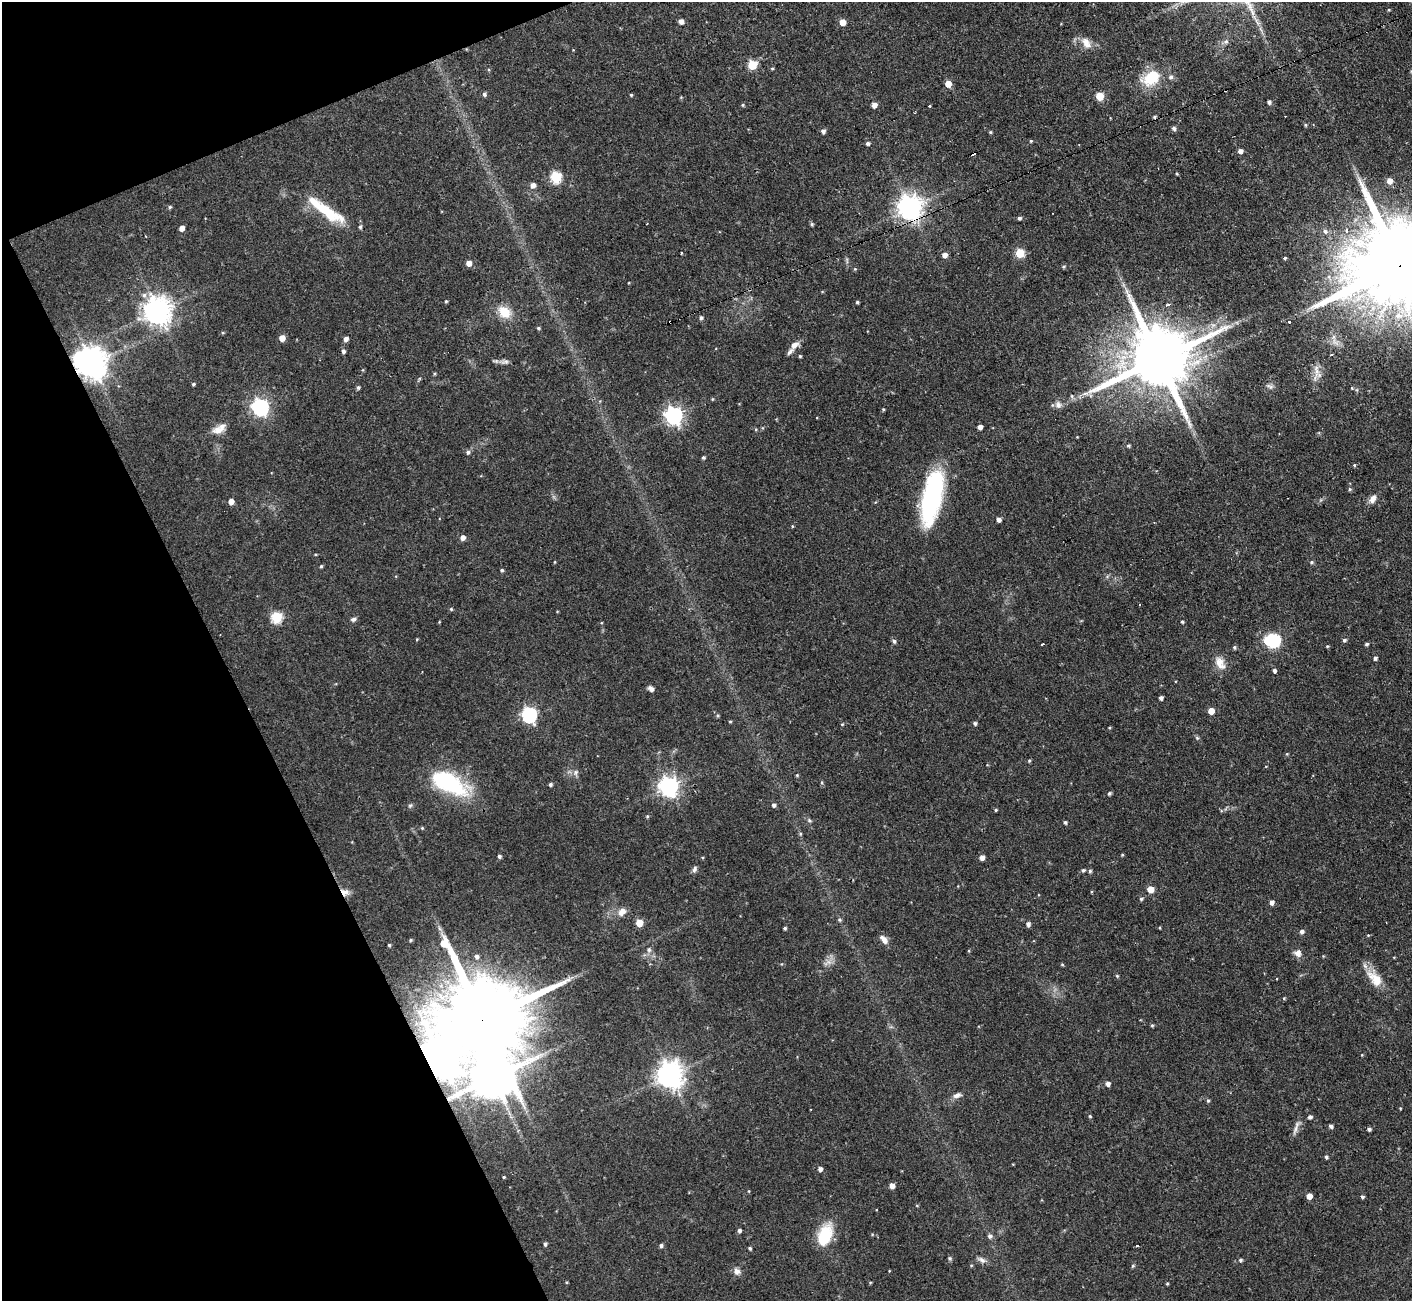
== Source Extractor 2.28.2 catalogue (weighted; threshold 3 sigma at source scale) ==
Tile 5 of 4 x 4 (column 1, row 2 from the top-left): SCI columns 1-1410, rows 2746-4044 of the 5641 x 5624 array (HDU 1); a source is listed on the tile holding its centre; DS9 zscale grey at full resolution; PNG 1414 x 1303 px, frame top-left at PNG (2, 2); no overlay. Shown black and unused: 20% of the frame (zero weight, under 2 of 3 exposures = <1% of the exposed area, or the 3 px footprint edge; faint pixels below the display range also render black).
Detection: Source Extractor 2.28.2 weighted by HDU 2 'WHT'; one run over the whole footprint, this tile lists its part. Background 0.0722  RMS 0.0059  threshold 0.0263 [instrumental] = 3 sigma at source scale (4.5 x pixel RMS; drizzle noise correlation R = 1.50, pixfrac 1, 0.05/0.05 arcsec/px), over >= 5 px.
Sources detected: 202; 1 too faint to see at this stretch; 5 inside a brighter object's white glare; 2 cosmic-ray / hot-pixel residue — not listed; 5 inside a brighter listed object's ellipse — not listed separately; the other 189 listed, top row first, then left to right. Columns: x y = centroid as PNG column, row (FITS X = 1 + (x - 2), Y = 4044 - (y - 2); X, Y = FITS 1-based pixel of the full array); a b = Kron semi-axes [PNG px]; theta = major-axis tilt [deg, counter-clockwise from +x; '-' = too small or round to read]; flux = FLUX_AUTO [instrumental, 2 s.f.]
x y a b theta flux
681 21 5 5 - 2.4
842 22 5 5 - 6.3
1226 42 8 6 36 1.8
1086 43 14 10 -60 5.2
752 65 5 5 - 25
772 68 5 3 - 0.61
1151 78 28 19 30 19
948 84 5 5 - 7.4
484 94 5 4 - 1.3
631 95 3 3 - 0.71
1100 96 5 5 - 16
1269 102 4 4 - 1.5
743 105 4 4 - 0.72
874 105 5 4 - 3.4
929 106 3 3 - 0.94
1154 116 5 4 - 0.94
1305 125 4 4 - 0.68
1174 128 5 4 - 1.7
823 131 5 4 - 2
990 132 4 4 - 0.68
1031 141 4 4 - 0.61
868 143 5 5 - 1.4
1240 151 4 4 - 2.6
1176 174 3 3 - 0.61
556 177 6 6 - 43
1390 181 5 5 - 4.9
533 185 5 5 - 2.9
170 207 5 4 - 0.87
910 207 8 8 - 550
330 215 46 14 -20 19
1019 218 4 4 - 1.2
812 224 5 4 - 0.89
182 228 5 4 - 3.7
1347 230 7 5 -76 2
1325 231 7 7 - 2.1
1020 253 5 5 - 24
944 255 5 5 - 3.1
1285 258 3 3 - 0.84
469 263 5 5 - 4.3
1400 266 35 20 21 17000
1064 267 5 5 - 0.84
855 269 5 4 - 0.58
446 301 4 3 - 0.65
857 302 4 3 - 0.88
1168 305 4 4 - 1.6
157 311 9 8 - 700
504 312 15 11 -43 11
1399 315 14 9 0 7.1
701 318 5 4 - 1.2
1289 321 3 3 - 5
1213 325 7 4 18 1.6
538 328 4 4 - 0.76
223 333 5 3 - 0.56
282 338 5 5 - 5.8
346 339 5 4 - 2.7
794 345 12 7 40 4.1
343 351 5 5 - 1.3
800 356 3 3 - 0.75
1158 359 19 16 25 5800
505 362 11 6 4 2.1
92 363 9 8 - 970
1316 371 25 7 -82 5
434 374 5 3 - 0.65
193 384 4 4 - 0.82
1270 386 11 6 -26 1.7
358 387 5 4 - 1.1
1072 396 6 5 - 1
712 399 5 3 - 0.54
1058 405 10 8 -79 3.1
260 407 7 7 - 190
883 409 4 3 - 0.64
674 415 7 7 - 220
980 427 4 4 - 3.1
218 430 15 10 15 5.2
1128 446 4 4 - 0.9
468 452 6 5 - 1.4
703 458 4 3 - 1
1354 465 4 3 - 0.66
1350 489 5 4 - 0.88
932 498 56 19 79 75
1372 499 10 7 57 3.5
231 501 5 5 - 4.1
998 520 4 4 - 2.4
792 526 4 3 - 0.57
463 538 5 5 - 3
555 562 4 3 - 0.45
1311 562 5 5 - 0.93
321 566 4 4 - 0.8
502 570 4 3 - 0.89
1140 604 3 2 - 0.9
451 609 5 4 - 0.73
277 617 6 6 - 43
353 619 7 5 14 1.5
1182 622 4 4 - 0.92
417 639 4 3 - 0.48
1273 640 6 6 - 82
1344 640 4 4 - 1.2
894 641 6 4 -60 1.5
1042 644 3 3 - 1.2
1367 644 4 3 - 1.2
1327 646 4 3 - 0.6
1234 647 5 5 - 0.97
1375 658 4 4 - 1.4
1220 663 19 11 -63 6.3
1274 670 4 4 - 1.5
651 689 6 5 - 2.6
1161 698 4 4 - 1.7
1211 711 5 5 - 6.9
529 715 7 6 - 130
730 721 4 3 - 0.56
975 723 4 4 - 1.2
842 724 5 3 - 0.52
1287 754 4 3 - 0.53
1029 760 5 4 - 0.71
576 772 9 6 61 1.9
797 775 4 4 - 0.65
449 783 48 21 -27 50
822 783 6 4 -90 0.87
550 784 4 4 - 1.2
669 786 7 7 - 310
1109 793 5 4 - 1
410 805 6 5 - 0.97
774 805 5 4 - 1.6
996 810 4 3 - 0.73
647 816 5 4 - 0.66
809 821 7 5 -35 1.1
1065 822 4 4 - 1
800 834 6 4 -90 0.75
1122 855 4 3 - 0.57
499 856 4 4 - 1.2
982 858 4 4 - 3.3
695 869 9 5 69 1.6
1083 870 5 4 - 0.98
1090 871 4 4 - 0.98
1150 889 5 5 - 8.2
345 892 11 9 -12 3.8
1141 899 5 4 - 0.86
1272 902 5 4 - 2.2
622 912 12 8 45 4.1
839 920 5 5 - 1
639 923 5 5 - 12
1028 924 5 5 - 2
785 928 3 3 - 1
1302 931 5 5 - 1.9
1368 935 5 3 - 0.49
884 939 12 7 -54 3.5
411 940 4 4 - 0.62
389 945 3 3 - 0.66
649 950 7 6 - 1.6
1298 953 10 9 - 3.3
477 956 5 5 - 1.6
1062 965 5 3 - 0.59
1117 976 4 4 - 0.68
1375 978 26 13 -51 11
1284 998 5 4 - 0.59
483 1019 30 18 22 14000
1152 1025 5 4 - 0.76
1362 1055 4 3 - 0.44
670 1075 9 8 - 650
1108 1084 5 5 - 2.5
957 1095 12 7 21 2.5
1208 1101 5 4 - 0.96
1400 1108 4 2 - 0.43
1090 1116 5 4 - 0.67
1310 1117 4 4 - 1.5
1331 1126 5 4 - 1.4
1296 1129 17 5 70 2.8
1369 1129 4 4 - 1.3
1326 1157 4 4 - 1.1
820 1169 4 4 - 2.1
504 1177 3 3 - 0.59
892 1186 5 4 - 3.8
749 1191 4 3 - 0.48
1309 1196 4 4 - 5.4
1362 1197 4 4 - 1
739 1231 4 4 - 1.6
825 1234 22 13 69 24
990 1236 6 6 - 1.7
545 1244 4 4 - 1.2
661 1245 5 4 - 1.4
1137 1245 3 3 - 1.5
750 1248 4 4 - 0.93
950 1258 6 5 - 0.88
981 1260 12 6 -27 2.5
1240 1260 5 5 - 1.2
1133 1266 5 4 - 0.88
737 1271 9 8 - 2.9
567 1282 4 3 - 0.58
1167 1284 4 3 - 0.63
Overlapping masked pixels (flux is a lower limit): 5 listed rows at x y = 910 207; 1400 266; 92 363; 345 892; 483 1019
Isophote crosses this tile's border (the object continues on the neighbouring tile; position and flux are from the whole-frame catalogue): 1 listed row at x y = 1400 266